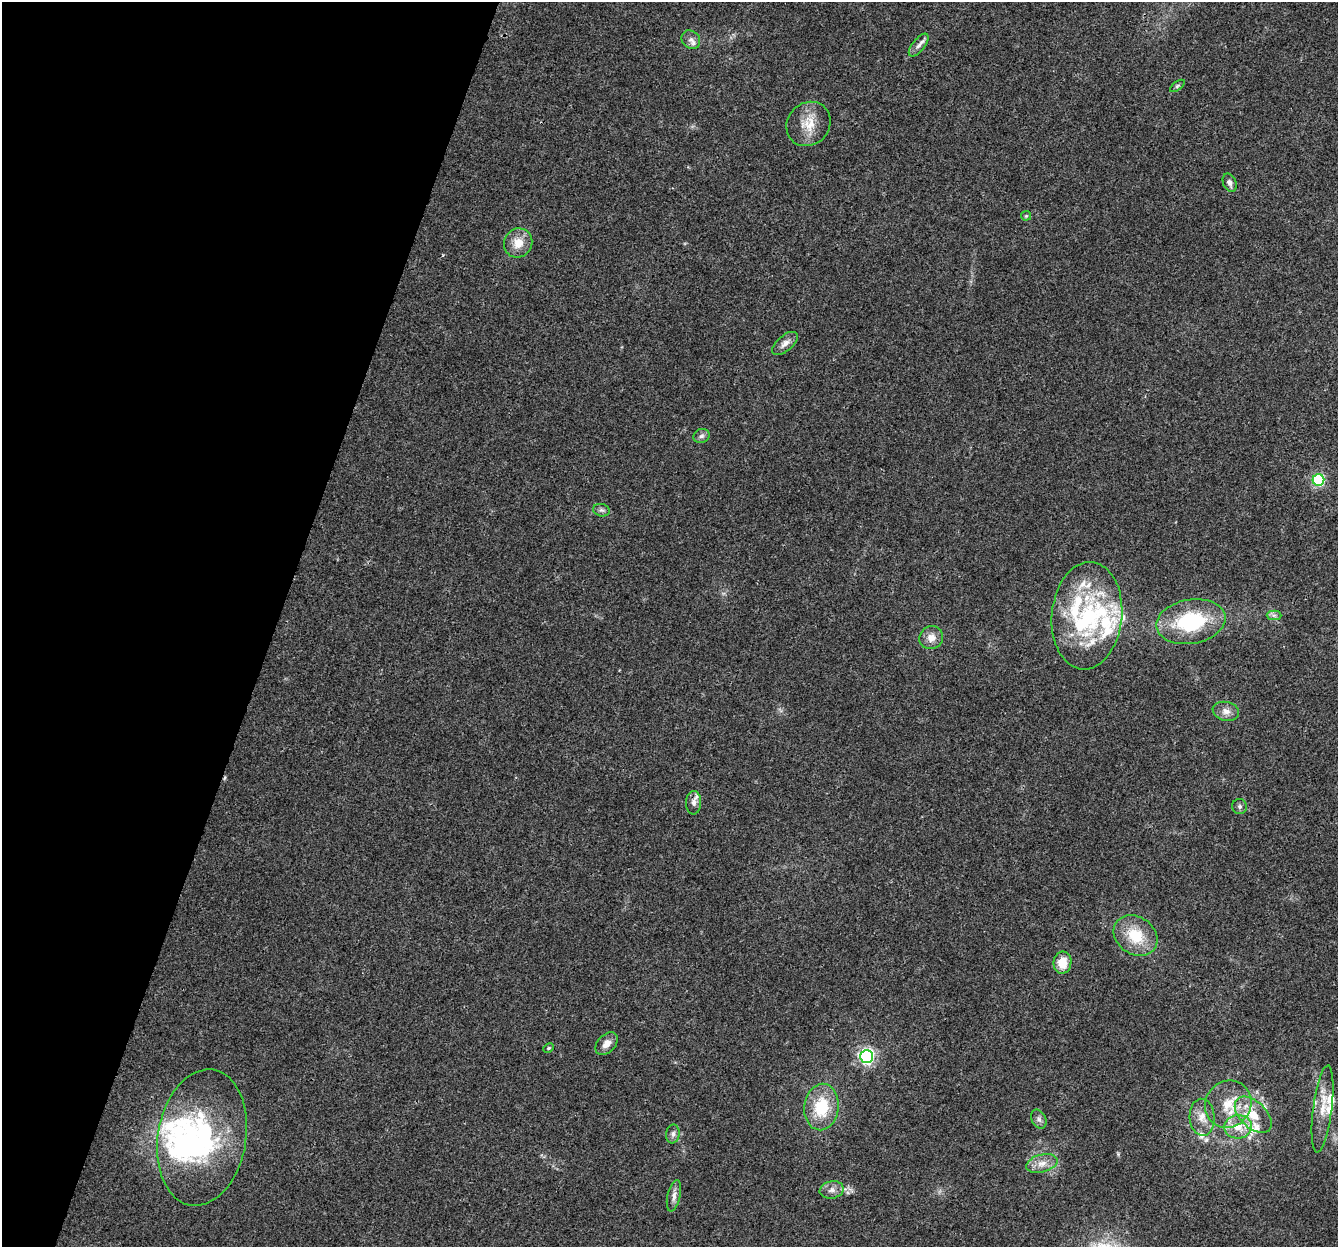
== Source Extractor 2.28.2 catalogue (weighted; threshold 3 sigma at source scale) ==
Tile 9 of 4 x 4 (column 1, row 3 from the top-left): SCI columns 30-1365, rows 1580-2824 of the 5395 x 5585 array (HDU 1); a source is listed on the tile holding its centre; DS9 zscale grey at full resolution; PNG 1340 x 1249 px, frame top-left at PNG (2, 2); each listed source drawn as its Kron ellipse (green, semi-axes under 4 px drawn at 4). Shown black and unused: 21% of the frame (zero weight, under 3 of 4 exposures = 5% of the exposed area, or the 3 px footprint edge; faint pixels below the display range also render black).
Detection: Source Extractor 2.28.2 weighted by HDU 2 'WHT'; one run over the whole footprint, this tile lists its part. Background 0.03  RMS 0.0032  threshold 0.0144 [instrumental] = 3 sigma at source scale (4.5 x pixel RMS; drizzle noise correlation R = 1.50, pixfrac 1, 0.0396/0.0396 arcsec/px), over >= 5 px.
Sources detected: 54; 3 inside a brighter object's white glare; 1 cosmic-ray / hot-pixel residue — neither listed nor drawn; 15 inside a brighter listed object's ellipse — not listed separately; the other 35 listed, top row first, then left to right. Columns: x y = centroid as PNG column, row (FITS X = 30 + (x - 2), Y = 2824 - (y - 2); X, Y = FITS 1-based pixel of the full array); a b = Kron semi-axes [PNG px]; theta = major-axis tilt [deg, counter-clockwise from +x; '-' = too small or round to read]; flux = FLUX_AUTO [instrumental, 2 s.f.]
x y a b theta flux
691 40 10 8 -41 1.7
919 45 14 6 50 1.5
1177 86 8 4 36 0.54
808 124 23 21 46 6.8
1230 183 9 6 -66 1.3
1026 216 5 4 - 0.36
518 243 15 14 - 4.9
785 343 15 8 40 2.1
702 436 8 7 - 0.93
1318 480 6 6 - 37
601 510 8 6 -15 0.92
1274 615 7 5 -1 0.89
1087 616 54 35 84 37
1191 622 35 22 10 25
931 638 12 11 - 3
1226 711 13 9 -13 2.3
694 803 12 7 88 1.8
1240 806 7 7 - 0.87
1136 936 23 18 -35 11
1062 963 11 9 82 5.4
607 1044 13 9 47 2.5
549 1048 5 4 - 0.42
867 1056 6 6 - 81
1228 1104 24 22 52 10
821 1107 23 17 83 13
1322 1109 44 9 83 6.2
1253 1115 22 13 -44 7.4
1202 1117 18 12 -86 4.1
1039 1119 10 7 -63 1.2
1238 1127 14 11 5 5.5
673 1134 9 6 80 1.2
202 1138 69 44 81 56
1042 1163 16 9 14 3.1
832 1190 12 8 11 1.9
674 1196 16 6 77 1.7
Overlapping masked pixels (flux is a lower limit): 1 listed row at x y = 694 803